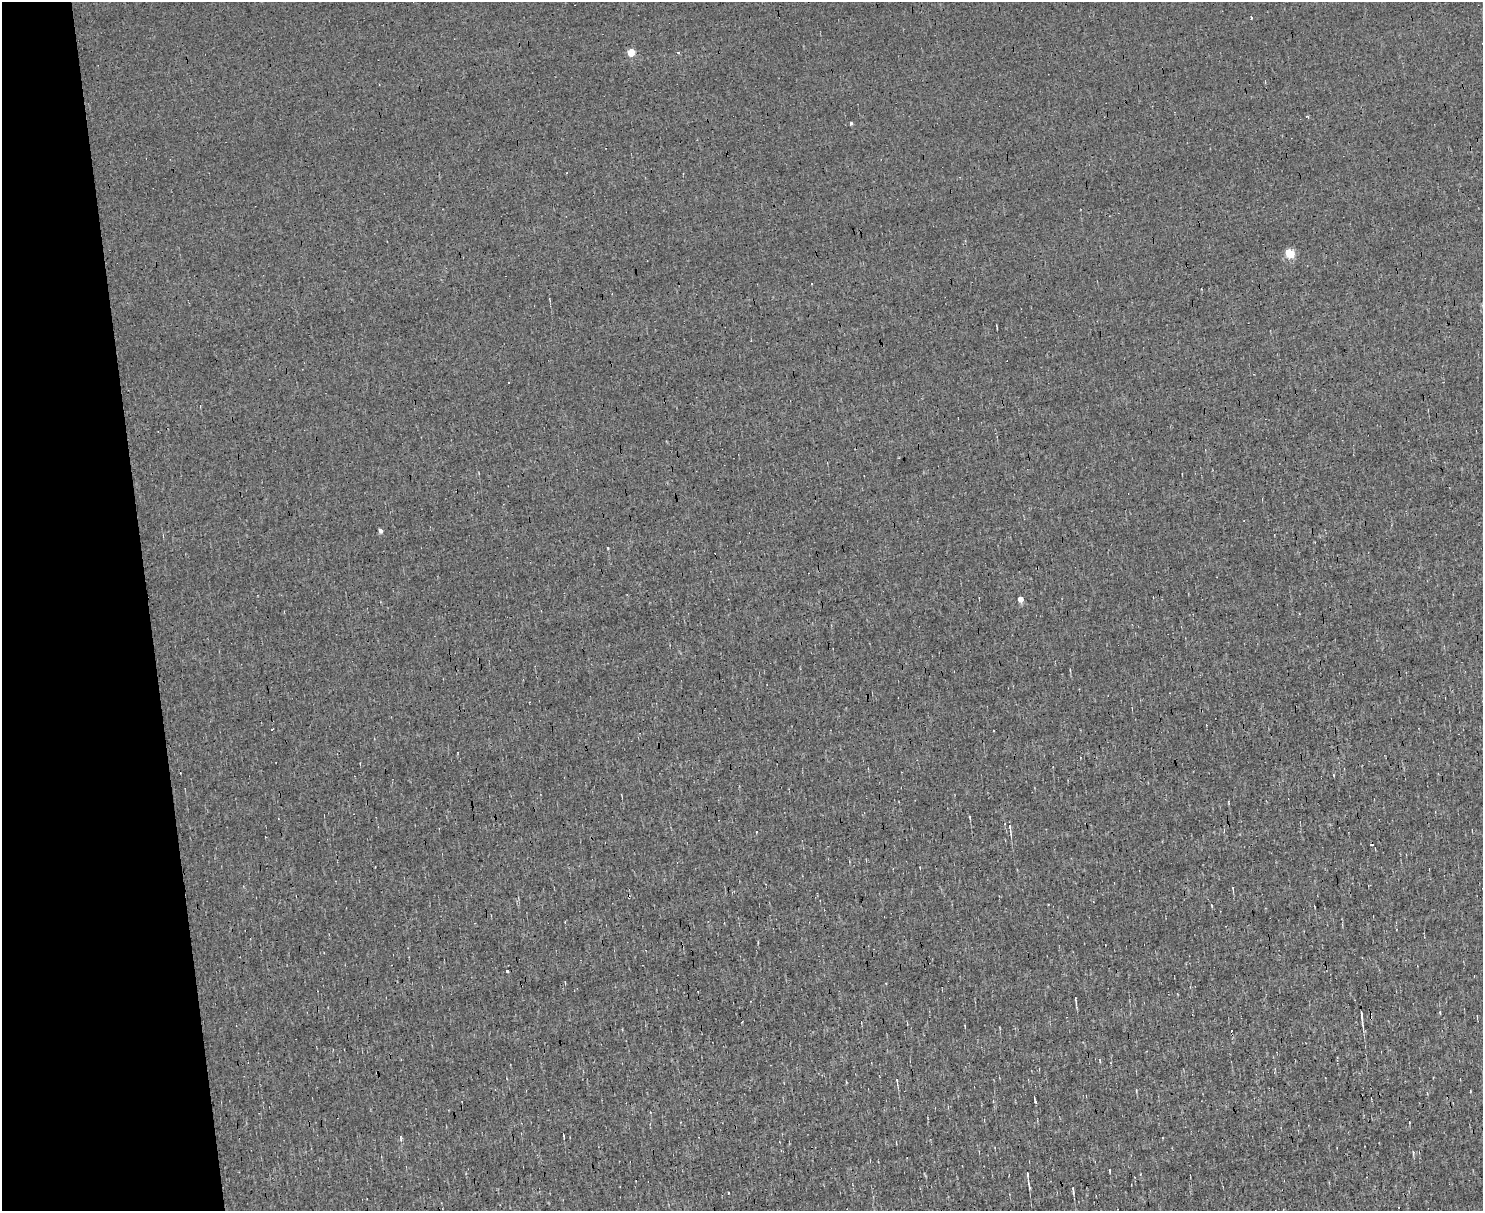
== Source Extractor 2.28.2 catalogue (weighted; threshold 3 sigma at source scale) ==
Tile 4 of 3 x 4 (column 1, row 2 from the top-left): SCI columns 132-1612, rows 2421-3629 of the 4820 x 4839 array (HDU 1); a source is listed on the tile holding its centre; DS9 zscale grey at full resolution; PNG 1485 x 1213 px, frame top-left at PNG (2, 2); no overlay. Shown black and unused: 10% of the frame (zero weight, under 3 of 4 exposures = <1% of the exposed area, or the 3 px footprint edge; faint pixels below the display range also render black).
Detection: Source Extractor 2.28.2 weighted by HDU 2 'WHT'; one run over the whole footprint, this tile lists its part. Background 0.00107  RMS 0.037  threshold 0.167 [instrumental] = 3 sigma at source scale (4.5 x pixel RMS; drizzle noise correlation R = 1.50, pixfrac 1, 0.05/0.05 arcsec/px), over >= 5 px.
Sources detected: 36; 7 cosmic-ray / hot-pixel residue — not listed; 2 inside a brighter listed object's ellipse — not listed separately; the other 27 listed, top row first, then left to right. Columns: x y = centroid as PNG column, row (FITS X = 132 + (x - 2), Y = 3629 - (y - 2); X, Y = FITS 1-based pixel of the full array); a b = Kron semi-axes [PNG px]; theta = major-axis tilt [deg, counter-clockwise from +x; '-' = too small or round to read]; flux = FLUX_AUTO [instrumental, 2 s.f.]
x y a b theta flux
1251 18 3 3 - 5.8
631 52 5 5 - 100
1307 117 4 3 - 11
850 124 3 3 - 24
567 173 3 3 - 6.9
1290 253 5 5 - 210
811 283 3 2 - 5.2
381 530 5 4 - 14
1021 599 5 4 - 39
272 729 3 2 - 7.4
970 817 4 2 - 4.2
1010 828 13 3 -82 12
756 832 3 2 - 4.4
1233 888 6 2 -82 4.6
1211 905 5 3 - 3
507 971 3 3 - 17
1076 1003 9 2 90 5.7
1361 1016 14 3 -83 17
897 1081 8 4 -87 8
1136 1090 5 2 - 3.5
563 1135 4 2 - 3.8
400 1138 9 3 -88 6.7
1162 1138 2 2 - 2.9
1413 1152 7 4 -80 6.2
1028 1180 12 4 -81 12
1073 1190 7 2 -86 8.7
728 1193 3 2 - 6.3
Unlisted compact peaks at least as high as the median listed source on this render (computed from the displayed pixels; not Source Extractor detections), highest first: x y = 1035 1102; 608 548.